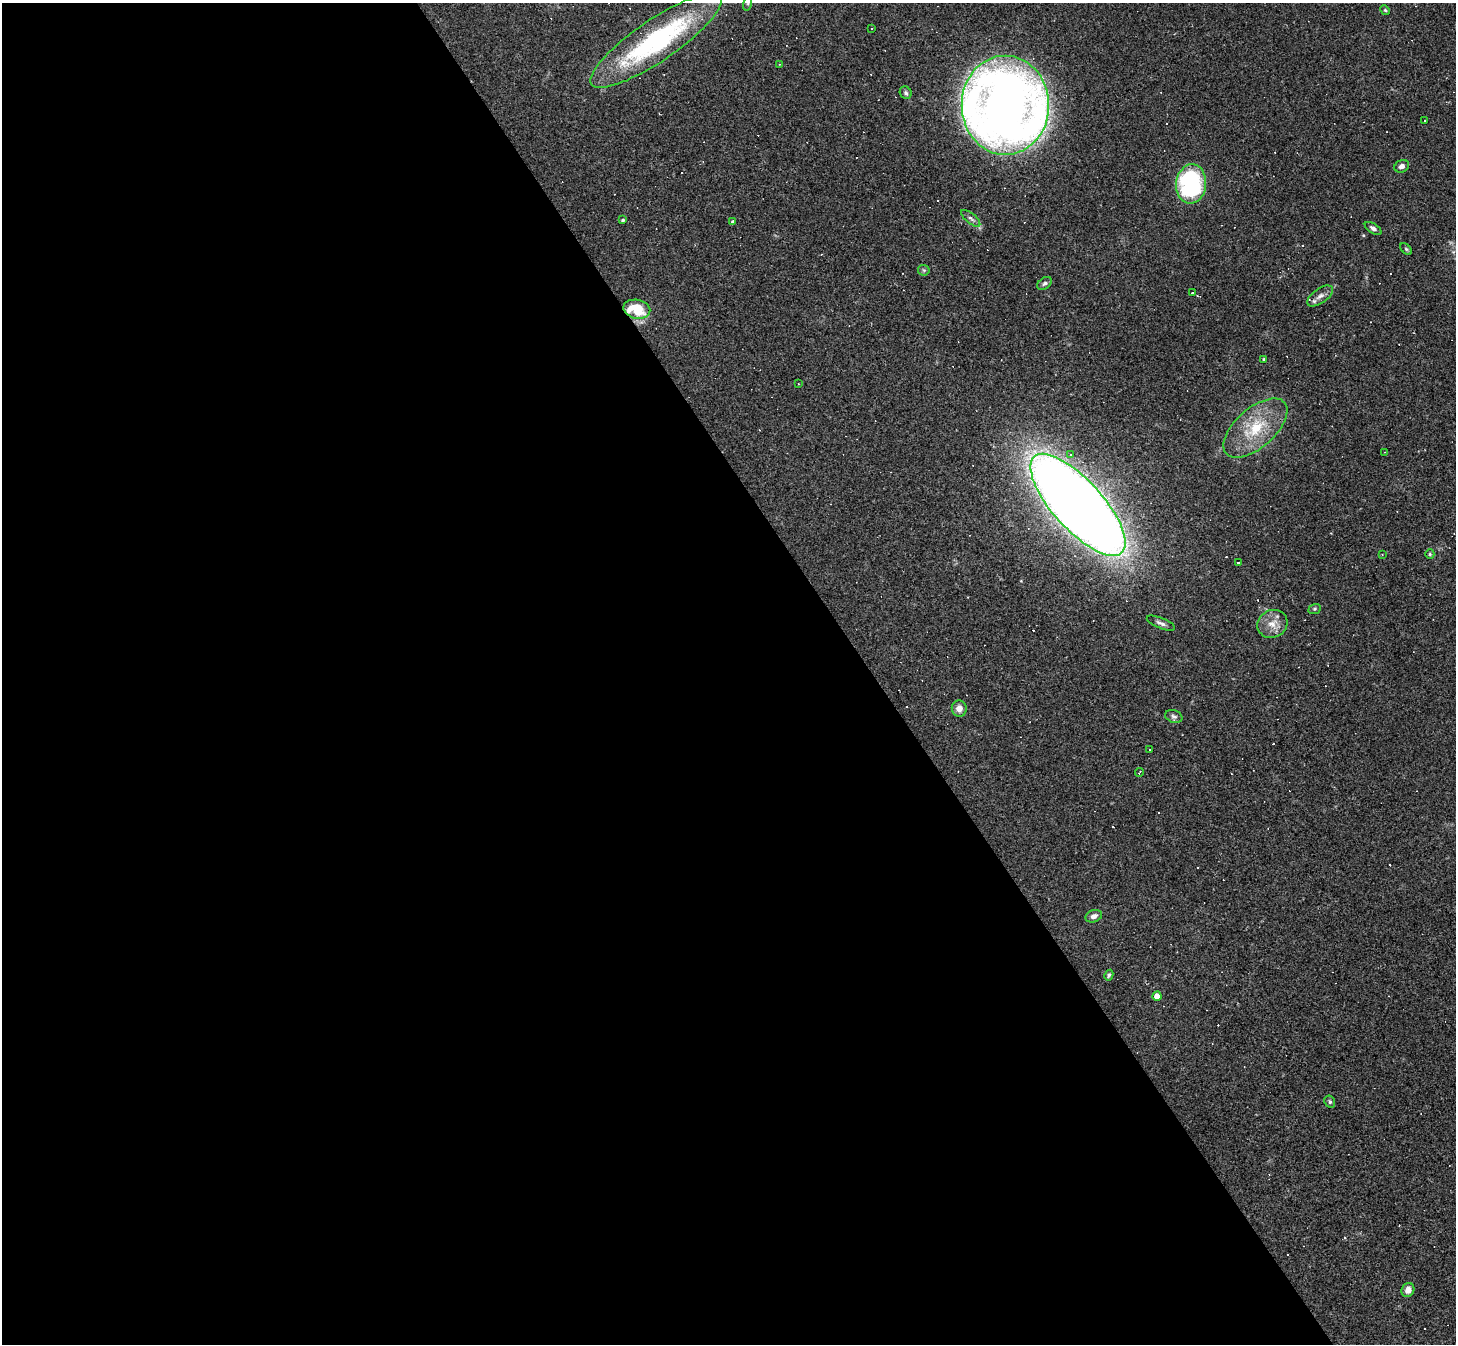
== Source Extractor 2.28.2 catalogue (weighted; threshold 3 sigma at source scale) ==
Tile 9 of 4 x 4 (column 1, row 3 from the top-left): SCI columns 1-1454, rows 1632-2973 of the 5818 x 5809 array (HDU 1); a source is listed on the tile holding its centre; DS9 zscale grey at full resolution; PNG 1458 x 1346 px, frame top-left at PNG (2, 3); each listed source drawn as its Kron ellipse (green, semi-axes under 4 px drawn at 4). Shown black and unused: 60% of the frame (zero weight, under 2 of 3 exposures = <1% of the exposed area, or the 3 px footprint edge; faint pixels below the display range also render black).
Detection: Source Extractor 2.28.2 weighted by HDU 2 'WHT'; one run over the whole footprint, this tile lists its part. Background 0.0487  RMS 0.0051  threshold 0.0227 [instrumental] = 3 sigma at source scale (4.5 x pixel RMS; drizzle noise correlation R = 1.50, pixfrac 1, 0.05/0.05 arcsec/px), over >= 5 px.
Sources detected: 72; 30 cosmic-ray / hot-pixel residue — neither listed nor drawn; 1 inside a brighter listed object's ellipse — not listed separately; the other 41 listed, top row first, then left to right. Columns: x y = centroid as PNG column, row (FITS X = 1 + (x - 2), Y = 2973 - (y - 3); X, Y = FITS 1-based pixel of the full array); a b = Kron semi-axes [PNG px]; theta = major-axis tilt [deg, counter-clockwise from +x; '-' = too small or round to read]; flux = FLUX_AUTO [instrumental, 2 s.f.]
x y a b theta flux
748 3 7 4 72 0.88
1385 10 5 4 - 0.62
871 28 3 2 - 0.48
656 40 78 21 34 94
779 64 3 2 - 0.35
906 93 6 5 - 1.1
1005 105 49 44 -90 530
1425 121 3 2 - 0.74
1402 166 7 6 - 2
1191 184 20 15 85 65
971 218 12 5 -40 1.6
623 220 3 3 - 0.99
733 221 3 3 - 9.3
1373 228 9 5 -32 1.5
1406 249 7 4 -45 0.73
924 270 6 5 - 0.71
1044 283 8 5 38 1.2
1192 292 3 3 - 1.8
1320 296 15 7 35 2.8
637 309 13 9 -11 19
1264 359 4 3 - 0.57
798 384 2 2 - 0.35
1255 428 39 20 41 23
1384 452 3 2 - 0.41
1070 454 4 4 - 0.74
1078 505 65 25 -48 990
1382 554 3 2 - 0.43
1430 554 5 4 - 0.63
1238 562 3 3 - 0.94
1315 609 6 5 - 0.73
1161 623 15 5 -22 1.9
1272 624 15 13 26 6.2
959 708 8 7 - 3.6
1174 716 9 6 -21 1.4
1149 750 2 2 - 0.37
1139 772 5 2 - 0.43
1094 916 8 6 19 2.2
1109 975 5 4 - 0.87
1157 996 4 4 - 5
1330 1102 6 5 - 0.95
1408 1290 7 6 - 3.7
Overlapping masked pixels (flux is a lower limit): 1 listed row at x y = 637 309
Isophote crosses this tile's border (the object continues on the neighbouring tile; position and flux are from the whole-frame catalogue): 2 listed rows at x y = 748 3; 656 40